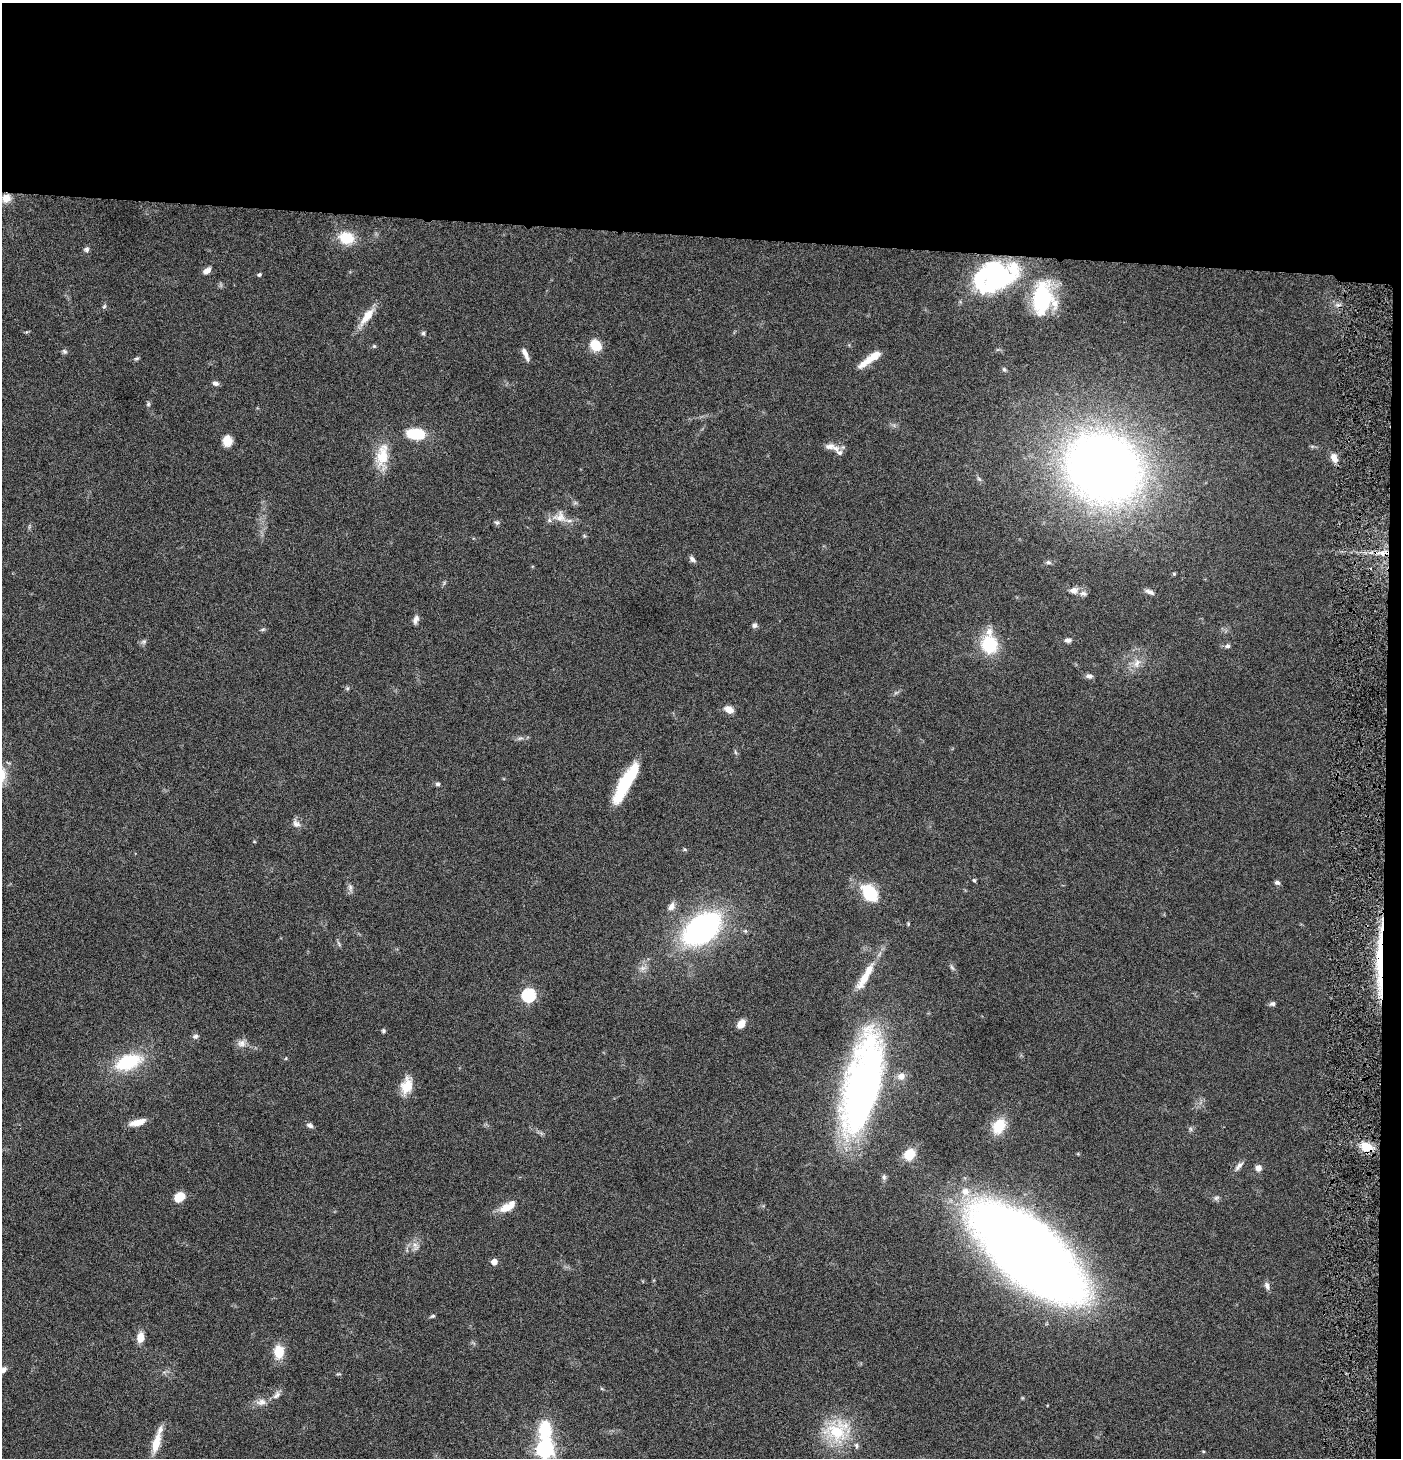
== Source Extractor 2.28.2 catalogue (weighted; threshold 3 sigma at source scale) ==
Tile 3 of 3 x 3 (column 3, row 1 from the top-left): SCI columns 2946-4344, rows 2913-4368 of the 4444 x 4370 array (HDU 1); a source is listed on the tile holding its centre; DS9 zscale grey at full resolution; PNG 1403 x 1460 px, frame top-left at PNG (2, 3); no overlay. Shown black and unused: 17% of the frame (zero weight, under 4 of 8 exposures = <1% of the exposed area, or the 3 px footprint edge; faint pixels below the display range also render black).
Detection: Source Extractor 2.28.2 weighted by HDU 2 'WHT'; one run over the whole footprint, this tile lists its part. Background 0.0695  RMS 0.0042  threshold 0.0173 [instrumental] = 3 sigma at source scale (4.09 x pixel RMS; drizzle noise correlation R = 1.36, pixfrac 0.8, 0.05/0.05 arcsec/px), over >= 5 px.
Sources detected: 109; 2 inside a brighter object's white glare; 1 cosmic-ray / hot-pixel residue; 1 long thin detection or spike segment (spike, bleed or trail) — not listed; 5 inside a brighter listed object's ellipse — not listed separately; the other 100 listed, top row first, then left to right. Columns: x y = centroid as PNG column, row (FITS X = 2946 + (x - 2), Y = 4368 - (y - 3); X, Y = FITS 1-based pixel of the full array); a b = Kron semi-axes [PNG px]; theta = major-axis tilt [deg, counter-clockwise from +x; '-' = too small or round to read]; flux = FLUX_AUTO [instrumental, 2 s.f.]
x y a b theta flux
6 198 10 9 - 4.1
346 238 16 13 -13 11
86 249 6 6 - 1.1
207 271 9 6 33 2.3
259 275 4 4 - 0.67
996 276 36 33 9 58
1042 298 36 19 83 33
104 306 7 5 66 0.66
367 316 28 9 53 6.2
26 332 5 4 - 0.45
423 333 6 5 - 0.72
596 345 10 9 - 9.2
374 346 5 5 - 0.54
64 351 7 6 - 0.84
525 354 16 5 -66 2.3
136 358 7 4 9 0.61
869 359 30 7 35 6.6
1004 369 5 5 - 0.68
215 383 8 5 -18 1.4
148 404 6 5 - 0.64
415 434 18 10 -5 14
227 441 11 9 -79 4.6
830 446 16 9 3 3
382 455 32 15 81 11
1334 458 12 8 -61 3
1103 468 55 47 -27 470
560 517 21 16 -15 5.5
497 522 7 6 - 0.84
1382 553 16 5 -1 3.4
692 559 9 6 -45 1.3
1048 562 7 5 -14 0.82
1174 574 4 3 - 0.53
1074 590 11 8 7 2.3
1149 592 11 5 -26 1.5
1083 593 10 6 -16 1.3
416 619 12 6 68 1.7
754 625 7 6 - 1
263 629 8 3 19 0.57
1068 640 8 6 3 1.4
143 641 7 6 - 0.94
989 644 21 15 -87 20
1227 646 7 6 - 0.97
1137 663 14 8 68 3.4
1089 676 8 6 0 1.4
347 688 6 4 -18 0.51
729 709 11 8 -24 3
520 738 10 4 13 1
735 752 6 4 -71 0.56
626 782 42 12 61 22
438 784 7 5 0 0.73
296 824 12 8 -43 2
685 849 6 4 -30 0.48
974 880 5 4 - 0.54
1277 883 7 5 -15 0.98
350 888 10 6 90 1.4
870 893 18 12 -50 19
671 906 11 8 61 2.1
908 924 4 4 - 0.44
702 929 30 19 36 110
745 931 6 5 - 0.67
864 978 35 10 59 8.4
529 995 6 6 - 54
1273 1004 8 5 15 1
741 1024 12 8 57 2.9
383 1031 4 4 - 0.82
195 1036 7 6 - 1.1
241 1043 12 10 2 2.4
286 1058 5 3 - 0.33
128 1062 24 13 20 25
901 1076 9 8 - 3
406 1086 19 12 76 7.1
862 1086 77 26 77 230
137 1122 19 7 14 4.4
310 1125 9 5 -21 1.2
999 1126 21 15 63 8.7
1190 1129 7 4 -89 0.69
1367 1147 14 10 -25 7
909 1155 14 12 55 7.2
1239 1166 13 6 48 1.8
1258 1168 6 6 - 2.7
884 1177 8 6 -89 0.97
965 1191 12 11 - 4.6
180 1196 9 7 32 8.4
1216 1198 8 6 27 0.98
507 1207 21 9 29 5.7
415 1246 14 7 -73 2.2
1028 1253 81 34 -41 1100
494 1262 5 5 - 3.8
1267 1286 11 6 -70 1.5
433 1316 7 4 26 0.57
140 1337 10 7 83 4.8
279 1352 15 11 -85 7.1
3 1370 10 6 49 1.6
276 1395 13 7 50 1.8
261 1402 14 9 8 2.8
545 1429 21 13 89 16
836 1432 34 23 -16 20
156 1443 26 9 75 6.5
545 1449 7 7 - 150
1203 1451 4 3 - 0.33
Overlapping masked pixels (flux is a lower limit): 2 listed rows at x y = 1382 553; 1367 1147
Isophote crosses this tile's border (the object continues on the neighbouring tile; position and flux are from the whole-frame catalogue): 2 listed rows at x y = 3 1370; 545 1449